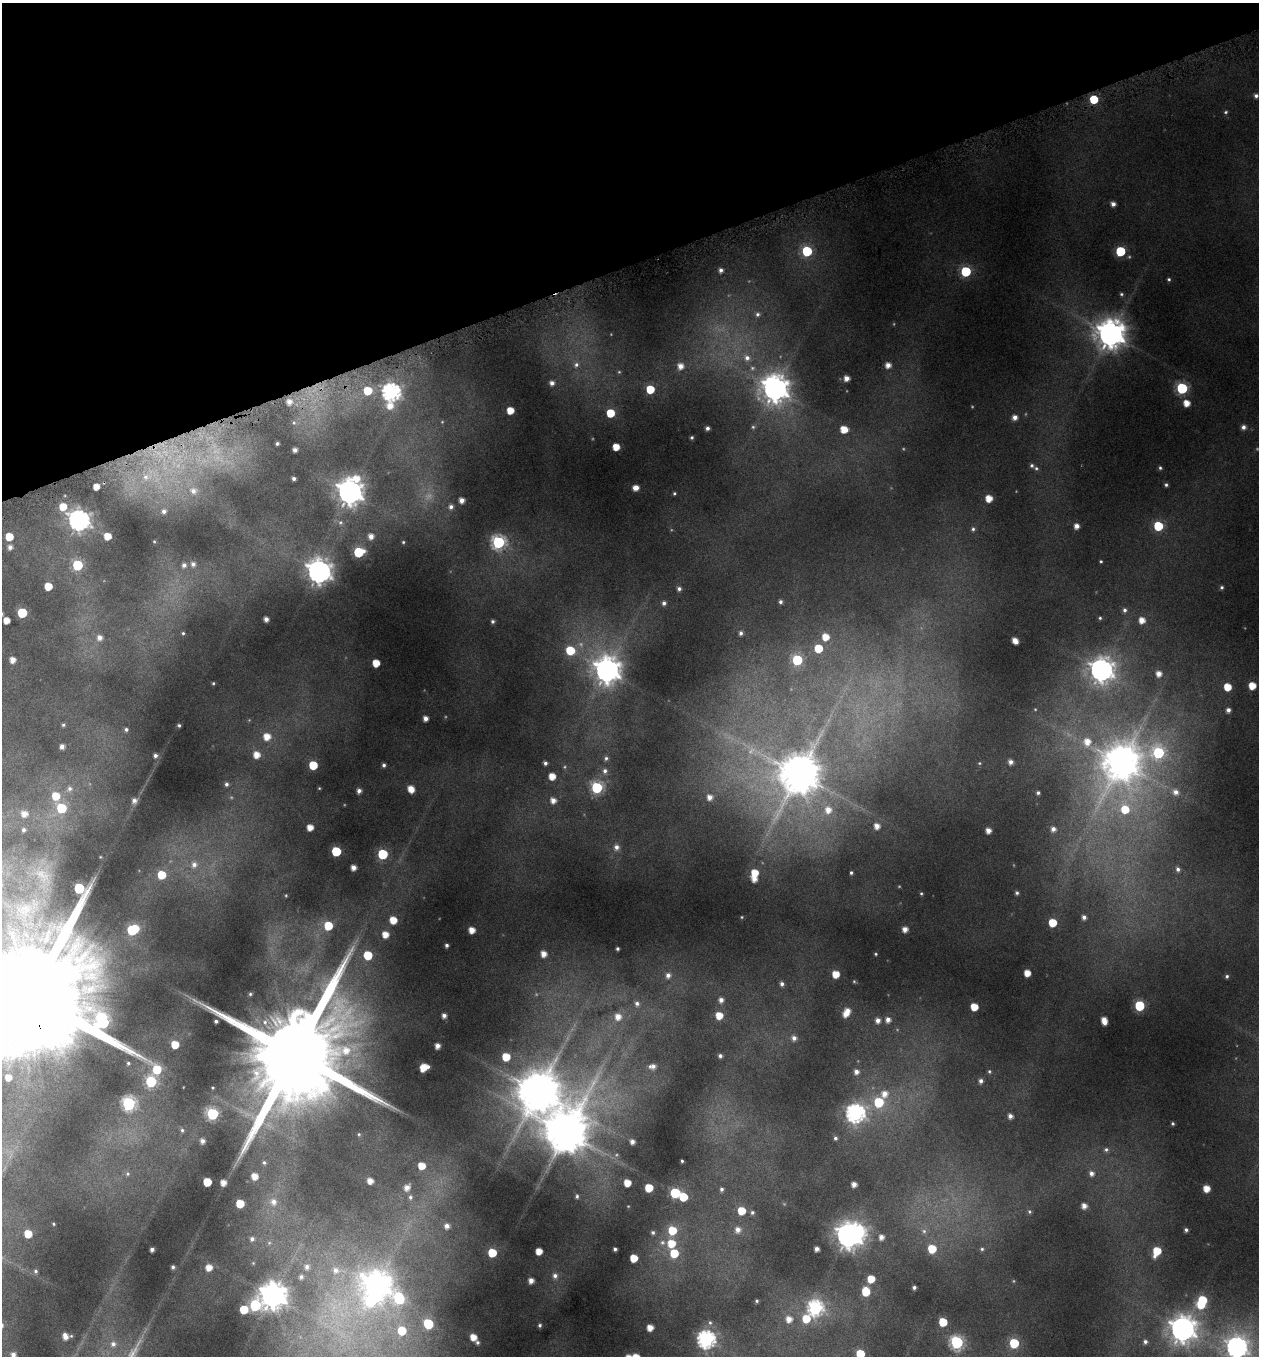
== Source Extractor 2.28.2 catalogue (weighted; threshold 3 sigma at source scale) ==
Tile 3 of 4 x 4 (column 3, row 1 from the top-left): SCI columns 2655-3911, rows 4067-5420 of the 5245 x 5459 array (HDU 1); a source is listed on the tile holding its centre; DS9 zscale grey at full resolution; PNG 1261 x 1358 px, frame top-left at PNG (2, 3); no overlay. Shown black and unused: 19% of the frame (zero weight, under 4 of 8 exposures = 2% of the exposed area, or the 3 px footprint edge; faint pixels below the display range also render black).
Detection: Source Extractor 2.28.2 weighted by HDU 2 'WHT'; one run over the whole footprint, this tile lists its part. Background 0.0962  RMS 0.0097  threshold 0.0396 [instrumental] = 3 sigma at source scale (4.09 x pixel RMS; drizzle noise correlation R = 1.36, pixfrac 0.8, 0.0396/0.0396 arcsec/px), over >= 5 px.
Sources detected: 326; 17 too faint to see at this stretch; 3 inside a brighter object's white glare — not listed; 3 inside a brighter listed object's ellipse — not listed separately; the other 303 listed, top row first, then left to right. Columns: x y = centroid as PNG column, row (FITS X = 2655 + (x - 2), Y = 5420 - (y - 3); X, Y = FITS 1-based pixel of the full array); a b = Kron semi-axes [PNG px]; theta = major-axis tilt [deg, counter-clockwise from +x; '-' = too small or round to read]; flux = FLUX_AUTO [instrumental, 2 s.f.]
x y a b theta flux
1256 96 5 4 - 2.9
1094 99 5 5 - 28
1226 112 5 4 - 1.3
1113 204 5 5 - 4.3
807 251 6 6 - 61
1120 251 6 6 - 50
721 270 5 5 - 3.1
966 271 6 6 - 61
1169 279 4 4 - 1.4
1121 294 6 4 -32 1.5
757 314 7 6 - 3
1110 334 10 10 - 1400
747 358 9 8 - 6.4
576 365 8 7 - 3.9
888 365 5 5 - 6.4
680 366 7 6 - 7.3
846 378 5 4 - 6.2
552 383 5 5 - 4.3
1182 388 6 6 - 90
650 389 6 5 - 26
775 389 10 9 - 1100
367 391 7 6 - 24
391 392 7 7 - 320
289 402 6 6 - 6.3
1186 403 6 5 - 11
390 406 9 8 - 10
510 410 5 5 - 14
610 413 6 5 - 25
1015 417 5 5 - 5.3
294 423 7 6 - 2.2
753 427 5 5 - 1.5
1243 427 6 6 - 3.8
707 428 4 4 - 2.9
844 429 7 6 - 15
692 437 3 3 - 1.2
277 444 3 3 - 1.9
616 447 5 5 - 14
295 450 4 4 - 3.8
1032 465 5 5 - 1.9
1036 468 6 5 - 1.8
1160 468 5 4 - 1.5
145 477 8 6 -2 2.8
294 479 4 3 - 2.6
1166 485 5 4 - 1.8
96 487 5 4 - 10
636 488 5 5 - 7.2
193 491 12 10 -23 9.5
350 492 10 9 - 1000
674 493 4 3 - 1.1
989 498 5 5 - 12
462 500 5 4 - 6.2
63 507 7 7 - 17
451 507 6 6 - 3.7
164 511 6 5 - 3.4
79 520 8 8 - 570
1076 526 5 4 - 5.4
1158 526 6 6 - 42
973 529 6 5 - 1.9
107 536 5 5 - 14
371 536 7 7 - 7.1
9 537 5 5 - 18
154 541 4 4 - 0.91
403 542 6 5 - 1.5
498 542 7 7 - 160
10 547 5 5 - 3.9
359 552 7 6 - 56
1101 561 3 3 - 1
193 564 7 6 - 3.6
77 565 6 6 - 69
184 565 6 6 - 3.5
319 572 9 8 - 810
48 586 5 5 - 17
1222 587 5 5 - 1.9
679 589 5 5 - 2.9
780 602 4 4 - 2.4
664 603 5 5 - 3
1125 610 6 5 - 2.6
22 613 6 6 - 48
1100 618 5 4 - 1.4
266 619 4 4 - 4.4
6 620 5 5 - 10
1142 620 6 6 - 9.6
493 621 4 4 - 2.1
183 633 3 3 - 1
741 633 6 5 - 2.9
825 637 6 5 - 13
100 638 6 6 - 5.1
1015 641 6 4 -44 8.2
818 648 5 5 - 26
570 650 7 7 - 26
13 660 5 4 - 7.4
797 660 6 6 - 52
376 663 5 5 - 15
607 670 10 9 - 970
1101 670 9 9 - 770
1159 674 6 6 - 7.2
213 683 3 3 - 1
1252 686 6 5 - 15
1227 687 6 5 - 17
1035 709 4 4 - 0.78
1228 710 5 5 - 3.9
425 718 4 4 - 5.2
63 725 5 4 - 1.3
179 725 3 3 - 1.4
126 729 6 5 - 2.4
267 737 7 7 - 12
1087 742 11 10 - 14
62 746 4 4 - 4
1158 753 8 7 - 94
256 755 7 6 - 10
155 756 5 5 - 2.9
606 758 6 6 - 2.3
1011 762 5 5 - 4.2
1121 762 15 12 63 2100
545 763 4 4 - 2.6
979 763 4 4 - 0.93
313 765 6 5 - 29
384 765 4 3 - 2.1
605 771 7 7 - 3.6
799 774 13 12 - 3000
552 776 5 5 - 12
226 784 5 5 - 2.4
597 787 6 6 - 96
70 789 7 7 - 3.8
411 789 6 5 - 12
359 791 5 4 - 3.9
1176 792 7 6 - 4.8
1038 793 3 3 - 1.8
56 796 8 7 - 18
709 797 5 5 - 5.7
553 800 6 6 - 6.5
134 801 6 6 - 3.8
61 808 6 6 - 50
1125 809 10 9 - 23
828 810 9 8 - 8.3
877 826 5 5 - 6.7
310 827 5 5 - 9.8
1053 829 5 5 - 4.4
988 830 4 4 - 6.6
616 847 7 6 - 4.4
336 851 6 6 - 46
383 854 6 6 - 55
194 865 8 8 - 5.6
353 867 4 4 - 6.3
1178 869 6 5 - 2.6
755 873 6 5 - 15
851 873 3 3 - 1.5
162 875 6 6 - 23
42 876 65 37 -75 140
754 879 5 5 - 8
921 893 4 3 - 1.1
1017 893 5 4 - 1.7
286 895 4 4 - 0.96
1084 917 5 4 - 3.5
393 920 6 5 - 17
1052 923 5 5 - 25
328 926 6 6 - 26
905 929 5 5 - 6.4
133 930 8 6 26 62
472 930 5 5 - 10
385 934 6 6 - 11
447 945 3 3 - 2.1
617 949 3 3 - 1.5
543 954 5 5 - 8
876 954 4 3 - 0.99
368 955 6 6 - 28
1027 973 5 5 - 11
835 974 5 5 - 15
668 975 6 6 - 4.2
1227 976 5 4 - 1.6
854 981 4 4 - 0.97
782 984 5 4 - 2.7
250 994 3 3 - 1
31 996 56 34 -67 50000
721 1000 6 5 - 4.8
637 1004 6 6 - 2.9
1139 1006 6 6 - 58
974 1007 5 5 - 19
845 1014 6 5 - 7.4
444 1015 4 4 - 4
719 1015 6 6 - 14
618 1017 7 7 - 8.2
878 1020 5 5 - 5
888 1020 6 5 - 4.9
216 1021 3 3 - 2.1
1104 1021 7 5 -77 11
794 1038 6 5 - 3.9
175 1044 5 5 - 17
437 1046 5 4 - 5.9
295 1055 35 23 -81 29000
720 1056 4 4 - 2.5
506 1057 6 5 - 21
128 1063 4 4 - 1.4
652 1066 8 5 6 4.6
424 1067 8 6 34 17
989 1071 5 5 - 1.5
856 1072 5 5 - 4.4
8 1077 6 6 - 9.2
981 1081 5 5 - 3.3
538 1091 15 14 - 3000
884 1094 9 8 - 9
879 1102 7 6 - 45
129 1103 7 6 - 170
855 1113 8 8 - 350
212 1114 6 6 - 110
1010 1116 5 4 - 4.3
1173 1123 4 4 - 1.4
182 1130 5 4 - 1.3
566 1133 16 13 66 3400
835 1138 5 5 - 1.9
202 1141 4 4 - 3.5
632 1142 4 4 - 4.1
1106 1149 7 6 - 2.5
682 1161 3 3 - 1.2
264 1163 6 5 - 1.9
421 1166 6 6 - 14
1091 1173 7 6 - 4.4
128 1174 7 7 - 2.6
254 1176 6 5 - 9.9
370 1181 5 5 - 7.2
207 1182 5 5 - 25
223 1183 5 4 - 7.1
627 1183 5 5 - 13
854 1184 4 4 - 5.5
407 1187 8 7 - 7.6
649 1188 5 5 - 23
1206 1188 5 5 - 12
721 1189 5 5 - 2.3
675 1193 6 6 - 58
577 1196 6 4 -85 1.6
410 1197 8 6 78 3.4
683 1197 6 6 - 27
273 1202 9 8 - 6.5
240 1204 5 5 - 23
628 1206 4 3 - 0.59
1084 1206 5 5 - 5.9
741 1211 5 5 - 23
752 1212 5 5 - 2
1029 1212 6 6 - 1.7
53 1224 3 2 - 0.93
447 1226 8 7 - 6.2
672 1230 7 7 - 25
738 1230 8 7 - 6.1
1186 1230 4 4 - 1.8
924 1231 6 6 - 2.5
653 1232 6 5 - 2
28 1234 5 5 - 18
848 1235 9 7 -76 900
881 1237 5 5 - 5.4
252 1239 5 5 - 2.5
662 1242 8 8 - 3.8
269 1243 6 4 45 1.2
671 1243 7 7 - 20
152 1249 4 4 - 3.4
615 1249 4 3 - 2.1
817 1249 4 4 - 4.4
932 1249 6 6 - 26
982 1249 5 5 - 1.7
539 1251 5 5 - 12
1157 1251 7 5 66 25
492 1253 6 5 - 28
674 1253 7 6 - 25
634 1258 5 5 - 18
253 1263 4 4 - 0.63
173 1267 4 4 - 2.1
209 1267 6 6 - 10
307 1267 7 7 - 4.1
336 1270 11 10 - 9.9
36 1271 5 5 - 1.7
555 1276 7 7 - 4.1
301 1277 6 5 - 2.7
871 1279 5 5 - 17
531 1280 5 4 - 6.4
376 1285 11 10 - 1100
914 1287 3 3 - 2.1
866 1291 7 5 -87 24
273 1295 8 8 - 1300
399 1298 10 8 -47 68
1202 1300 6 5 - 26
757 1301 3 3 - 1.2
255 1305 7 7 - 82
815 1308 7 7 - 200
244 1310 5 5 - 26
789 1319 7 6 - 7.8
806 1319 8 7 - 20
943 1322 6 5 - 27
710 1323 6 5 - 1.5
428 1324 6 6 - 52
540 1325 3 3 - 1.5
650 1328 5 5 - 9.1
1182 1329 9 9 - 1000
402 1331 6 6 - 26
65 1336 6 5 - 6.5
473 1337 5 5 - 11
706 1339 7 7 - 320
477 1342 4 3 - 1.6
957 1342 7 6 - 140
1145 1342 5 5 - 2.5
1014 1343 6 6 - 45
113 1344 7 7 - 4.3
1237 1347 8 8 - 520
860 1354 6 6 - 27
13 1355 4 4 - 3.8
Overlapping masked pixels (flux is a lower limit): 1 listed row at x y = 31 996
Isophote crosses this tile's border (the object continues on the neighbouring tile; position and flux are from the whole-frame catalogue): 4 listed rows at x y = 31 996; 1237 1347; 860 1354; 13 1355